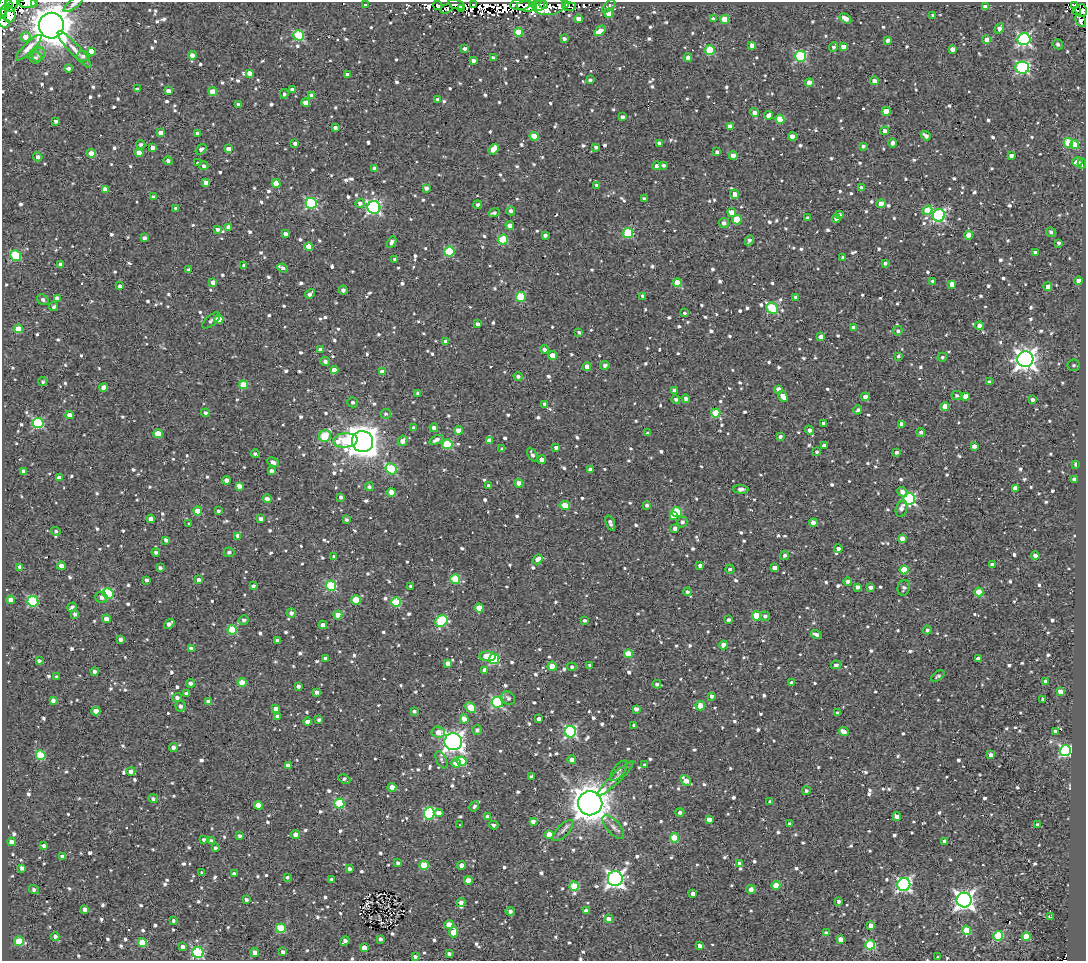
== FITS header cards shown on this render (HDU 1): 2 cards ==
NAXIS1  =                 1084
NAXIS2  =                  959

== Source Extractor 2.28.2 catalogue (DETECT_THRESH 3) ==
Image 1084 x 959 px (HDU 1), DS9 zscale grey, 1 PNG px = 1 image px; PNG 1088 x 963 px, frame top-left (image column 1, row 959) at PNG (2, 2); each listed source drawn as its Kron ellipse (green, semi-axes under 4 px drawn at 4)
Background 2.91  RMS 4.9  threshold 14.6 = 3 sigma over >= 5 px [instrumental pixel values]
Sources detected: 1287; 4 with non-positive FLUX_AUTO (blend fragments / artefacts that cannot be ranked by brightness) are neither listed nor drawn; of the other 1283, the 500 brightest by FLUX_AUTO listed and drawn (783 fainter detections omitted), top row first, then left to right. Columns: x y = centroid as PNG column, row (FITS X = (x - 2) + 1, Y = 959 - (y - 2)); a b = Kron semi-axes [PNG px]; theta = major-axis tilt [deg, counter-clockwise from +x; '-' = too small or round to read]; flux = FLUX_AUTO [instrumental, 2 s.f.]
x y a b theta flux
34 2 2 2 - 1200
9 3 3 2 - 6300
28 3 8 5 -3 9000
13 4 8 3 65 1600
73 4 11 4 37 910
366 4 4 3 - 1500
456 4 8 4 -21 9100
474 4 3 3 - 3800
438 5 5 4 - 800
520 5 10 5 5 1000
538 5 7 6 - 250000
544 5 4 3 - 63000
565 5 3 3 - 3200
1075 5 4 3 - 2500
527 6 10 5 -3 10000
550 6 16 9 7 13000
609 6 8 4 44 1100
985 6 4 4 - 2400
3 7 9 3 88 22000
569 7 6 3 5 870
446 9 6 3 21 930
462 9 4 3 - 3200
1081 10 6 5 - 5800
1076 11 4 3 - 1700
8 13 9 7 -67 15000
609 13 4 4 - 6200
3 14 4 4 - 10000
933 15 3 3 - 1100
845 18 6 4 -32 2600
578 19 4 4 - 2700
713 19 4 4 - 1200
725 19 4 4 - 7600
1081 20 7 5 -59 5000
4 23 6 4 -18 35000
51 26 13 12 - 860000
999 28 5 4 - 2700
600 31 6 4 32 4800
518 32 4 4 - 10000
298 35 5 5 - 26000
26 37 5 5 - 2900
564 39 3 3 - 970
1024 39 6 6 - 64000
888 40 4 3 - 940
987 40 4 4 - 4200
1058 44 5 5 - 900
752 45 4 4 - 2700
834 47 5 3 - 910
844 47 4 4 - 3100
29 48 17 5 45 1900
465 48 4 3 - 1000
75 49 24 5 -47 2700
953 49 4 4 - 2400
710 50 5 5 - 16000
91 51 4 4 - 3400
38 54 7 6 - 1100
192 55 4 4 - 1800
83 56 6 5 - 890
801 56 5 5 - 32000
493 57 4 3 - 870
688 57 4 4 - 1500
36 58 6 6 - 800
473 61 4 3 - 1400
68 68 4 4 - 1100
1022 68 7 6 - 50000
249 73 4 4 - 2500
347 74 4 3 - 840
590 80 4 3 - 890
874 81 4 4 - 2400
809 82 4 4 - 3700
137 89 3 3 - 900
292 89 4 3 - 1200
168 91 4 4 - 2700
213 92 4 4 - 5800
284 94 5 4 - 810
312 96 4 4 - 3400
438 100 4 3 - 1200
306 103 4 4 - 2500
238 104 3 3 - 1100
886 111 4 4 - 4600
754 113 5 4 - 1800
768 115 4 4 - 2200
622 117 4 4 - 1200
780 119 4 4 - 7600
56 121 4 3 - 980
730 126 4 4 - 2800
335 128 4 3 - 980
885 131 4 4 - 2100
161 133 4 4 - 2100
197 133 3 3 - 930
534 136 4 4 - 7000
792 136 4 4 - 4200
926 136 5 3 - 1800
295 143 3 3 - 1500
659 143 4 4 - 1200
893 143 5 3 - 1200
1068 143 5 5 - 13000
141 145 5 4 - 850
1075 145 4 4 - 7000
863 146 4 3 - 900
596 147 4 3 - 850
152 148 4 4 - 1800
201 149 6 4 36 1000
229 149 4 4 - 3500
493 149 5 4 - 6200
717 152 4 3 - 970
91 153 4 4 - 4000
139 153 4 4 - 3300
1011 155 4 3 - 1400
733 156 4 4 - 3100
38 157 4 4 - 1300
168 161 4 4 - 1100
1077 162 5 4 - 2700
197 163 3 3 - 2300
1082 163 5 3 - 1800
663 165 4 4 - 890
204 166 4 4 - 1200
657 166 4 4 - 1200
375 168 4 4 - 1300
206 182 4 4 - 1800
276 183 4 4 - 5300
597 185 4 4 - 1000
426 188 4 3 - 1400
862 188 4 4 - 2600
105 190 4 3 - 5500
735 194 4 4 - 3100
154 197 4 3 - 1200
644 199 4 4 - 1200
311 203 5 5 - 36000
360 203 4 4 - 1500
881 204 5 4 - 3700
478 205 4 4 - 930
374 207 6 6 - 71000
176 208 4 3 - 940
927 210 5 4 - 8200
511 211 4 4 - 1200
732 212 4 4 - 3800
494 213 6 4 13 970
839 215 4 3 - 900
939 215 6 6 - 47000
808 218 4 3 - 1000
836 218 4 4 - 1800
737 220 4 4 - 9500
724 223 5 5 - 1200
510 225 4 4 - 2200
229 227 4 4 - 1800
217 229 4 3 - 1200
1051 232 5 4 - 960
628 233 5 5 - 20000
285 234 4 4 - 1500
545 235 4 3 - 1100
969 235 4 4 - 4500
144 238 4 4 - 1100
503 240 5 5 - 13000
749 240 5 3 - 1000
392 242 6 4 65 1300
1059 243 3 3 - 930
309 247 4 4 - 4300
449 251 5 5 - 20000
1035 252 4 4 - 1800
16 256 5 5 - 21000
843 257 3 3 - 860
395 259 3 3 - 840
885 263 4 3 - 870
60 265 4 4 - 2200
244 266 3 3 - 1000
283 268 5 4 - 880
189 270 4 3 - 1200
933 281 4 3 - 1300
1079 281 4 4 - 2700
213 282 4 4 - 1900
677 283 4 4 - 7200
952 284 4 4 - 3300
120 286 3 3 - 21000
1048 287 4 4 - 3400
343 290 4 4 - 1400
310 294 5 3 - 1300
643 296 4 3 - 1500
521 297 5 5 - 15000
796 297 3 3 - 820
57 298 4 4 - 2400
43 300 6 5 - 1000
54 307 4 4 - 820
772 308 6 5 - 22000
684 313 3 3 - 5500
219 319 4 4 - 6700
211 320 11 5 40 1100
477 324 4 3 - 1200
979 326 4 4 - 2300
853 327 4 3 - 830
18 329 4 4 - 8300
898 331 5 4 - 830
579 332 4 3 - 880
821 337 4 4 - 2300
446 341 4 4 - 1300
544 349 4 3 - 1300
320 350 4 4 - 2400
552 355 4 4 - 4900
898 356 3 3 - 840
942 357 5 4 - 830
1025 359 8 8 - 230000
325 361 5 4 - 1200
605 365 4 4 - 1100
1074 365 6 5 - 900
587 366 4 4 - 2100
334 370 4 4 - 3800
382 372 4 4 - 2700
518 376 4 4 - 980
43 382 4 4 - 880
989 382 4 4 - 800
243 385 4 4 - 10000
104 388 4 4 - 3500
778 389 4 4 - 1600
674 391 4 3 - 1400
418 393 4 3 - 960
783 396 6 4 -54 3000
957 396 5 4 - 930
965 396 4 4 - 2400
865 397 4 4 - 2000
676 399 4 4 - 1000
686 399 4 4 - 1200
1033 400 3 3 - 990
353 402 5 5 - 810
545 404 4 3 - 930
945 406 4 4 - 4500
858 410 5 3 - 1000
205 413 4 4 - 930
716 413 4 4 - 12000
386 414 5 5 - 890
70 415 4 4 - 3500
38 423 5 5 - 30000
823 423 3 3 - 1000
901 424 4 4 - 2300
413 428 4 3 - 910
434 428 4 4 - 1700
459 430 4 4 - 3200
809 430 4 4 - 1400
921 432 4 4 - 940
648 433 4 3 - 820
158 434 4 4 - 8200
325 436 6 5 - 17000
780 436 4 3 - 950
345 440 12 7 7 14000
436 440 7 4 24 1600
403 441 5 4 - 2200
489 441 4 4 - 1900
362 442 11 10 - 620000
447 444 5 5 - 19000
824 446 4 4 - 2400
974 446 4 3 - 1700
556 448 4 3 - 1400
502 449 4 3 - 1100
816 452 3 3 - 880
896 452 4 4 - 900
255 454 4 4 - 830
532 455 7 4 -64 1100
542 460 4 4 - 2300
273 462 6 4 -25 1600
1076 464 4 3 - 1000
391 469 6 5 - 23000
590 470 4 4 - 1500
24 471 4 3 - 1500
271 471 4 4 - 1400
59 478 4 4 - 1800
1074 479 4 3 - 1000
226 480 4 4 - 2000
519 483 4 4 - 2400
239 486 4 4 - 3100
489 486 4 4 - 1300
369 487 4 4 - 950
1015 488 4 4 - 1800
741 489 8 4 -3 1800
391 492 4 4 - 5500
902 492 5 4 - 1700
341 497 4 3 - 910
267 499 4 4 - 1700
909 499 6 5 - 53000
565 505 5 4 - 5800
647 505 4 4 - 830
901 509 8 5 76 1700
198 511 4 4 - 5600
218 511 3 3 - 800
677 512 5 5 - 19000
674 516 4 4 - 4500
151 519 4 4 - 2100
261 519 4 3 - 1500
347 520 3 3 - 790
682 522 5 5 - 1200
188 523 3 3 - 2500
610 523 8 4 -70 1300
813 523 4 4 - 3300
675 528 4 4 - 1700
56 531 5 4 - 820
238 536 4 4 - 3200
902 538 4 4 - 1900
166 540 4 3 - 1200
838 549 4 4 - 1600
156 552 4 4 - 970
229 552 5 4 - 900
784 555 4 4 - 1100
1035 556 4 4 - 2500
334 557 4 3 - 1000
538 559 5 4 - 2600
992 564 4 3 - 1100
61 566 4 4 - 3400
700 566 4 3 - 1200
20 567 4 4 - 2000
160 568 4 3 - 970
774 568 4 4 - 2300
730 569 5 4 - 840
904 570 4 4 - 10000
455 579 5 4 - 13000
147 580 3 3 - 860
198 580 4 3 - 1700
848 581 4 4 - 1000
253 586 4 3 - 1000
331 586 5 5 - 24000
411 586 4 3 - 830
857 587 4 4 - 1400
871 587 4 3 - 1500
904 588 8 6 72 940
687 592 4 4 - 880
979 592 4 4 - 8300
108 594 6 5 - 26000
101 597 6 5 - 1400
11 600 4 4 - 2900
356 600 4 4 - 11000
33 601 5 5 - 26000
396 602 5 4 - 15000
72 607 5 3 - 920
479 608 4 4 - 6500
291 613 5 4 - 1400
75 614 4 4 - 1100
338 615 4 4 - 5000
756 616 4 4 - 11000
765 616 5 4 - 890
106 619 4 4 - 3200
244 620 5 4 - 840
729 620 3 3 - 1000
441 621 6 5 - 24000
584 621 3 3 - 880
169 624 6 4 40 2000
323 625 4 4 - 2100
232 630 5 4 - 13000
927 630 4 4 - 900
816 634 5 3 - 1100
121 639 4 3 - 1300
277 640 4 3 - 1300
723 645 4 4 - 4100
191 648 4 3 - 1500
628 654 4 4 - 8600
488 656 8 4 -3 6300
326 659 4 4 - 1900
494 659 5 5 - 23000
978 659 4 4 - 2600
39 661 4 3 - 910
448 663 4 4 - 2100
590 665 4 3 - 800
836 665 5 3 - 1400
552 666 4 4 - 7100
572 667 5 4 - 830
484 670 4 4 - 1900
95 672 4 4 - 1200
938 676 7 4 36 890
57 677 3 3 - 790
1046 681 4 4 - 1400
242 682 4 4 - 6300
190 683 4 4 - 1500
791 683 4 3 - 1000
657 684 4 4 - 880
298 686 4 3 - 1000
317 692 4 4 - 1300
1060 692 4 4 - 2600
187 693 4 3 - 1400
712 696 4 3 - 1200
177 698 5 4 - 1300
508 698 7 6 - 1100
1043 699 4 3 - 970
53 700 4 4 - 1400
208 701 4 4 - 1800
497 702 6 5 - 40000
181 706 5 5 - 1500
700 706 5 4 - 3800
471 707 6 4 -43 9500
275 709 4 4 - 2100
636 709 4 4 - 1600
96 711 4 4 - 4000
414 711 3 3 - 870
838 713 4 3 - 830
278 716 4 4 - 1600
464 719 4 4 - 3900
539 719 4 4 - 1600
319 720 3 3 - 950
308 722 4 4 - 2600
634 725 4 3 - 1300
477 730 5 5 - 1100
844 731 5 4 - 2900
1055 731 4 3 - 790
438 732 7 5 -5 3100
570 732 6 5 - 49000
453 742 9 8 - 180000
173 747 4 4 - 1500
1065 751 5 5 - 50000
41 755 5 4 - 13000
991 755 4 3 - 2100
441 760 9 5 -63 830
572 760 4 4 - 2100
461 761 5 4 - 13000
456 763 5 4 - 6500
288 765 4 4 - 1900
645 765 4 3 - 800
131 771 4 4 - 1700
619 771 12 5 53 1000
531 777 4 3 - 880
344 779 6 4 -25 820
615 779 24 5 43 2100
686 780 6 4 -44 5000
392 787 4 4 - 2800
806 791 4 4 - 830
153 799 5 4 - 990
770 802 4 4 - 1200
339 803 5 5 - 20000
590 803 12 12 - 730000
258 805 4 4 - 5200
474 806 5 4 - 830
680 812 4 4 - 990
429 813 6 5 - 30000
439 813 5 4 - 2300
897 816 4 4 - 2600
487 817 4 4 - 1400
709 819 4 4 - 2400
533 821 4 4 - 1600
790 824 4 4 - 1500
459 825 3 2 - 1200
494 825 4 3 - 1100
1037 825 3 3 - 1000
613 827 14 6 -49 1800
563 830 13 6 47 1300
295 835 4 4 - 2400
549 835 4 4 - 5200
240 836 4 3 - 910
674 838 4 4 - 12000
204 839 3 3 - 790
211 840 4 3 - 900
944 841 4 3 - 820
12 842 4 4 - 2900
44 846 4 4 - 1300
215 848 3 3 - 800
62 856 4 4 - 1000
398 863 4 3 - 940
739 864 4 4 - 1500
424 865 4 4 - 12000
461 865 4 4 - 2700
22 868 4 3 - 1000
350 869 4 4 - 1200
202 873 3 3 - 810
234 874 4 4 - 1400
287 877 4 4 - 870
332 879 4 3 - 880
615 879 7 7 - 130000
468 880 4 4 - 3400
904 884 6 6 - 81000
776 885 4 4 - 6300
574 886 4 4 - 12000
34 889 5 4 - 850
751 889 5 4 - 2000
693 893 4 4 - 2000
246 900 4 3 - 980
964 900 7 7 - 180000
838 901 4 4 - 900
461 902 4 4 - 1500
85 909 4 4 - 1900
510 911 4 4 - 1000
586 911 4 4 - 1600
1050 917 4 3 - 1800
609 919 4 4 - 2000
173 921 4 3 - 890
449 924 4 4 - 4700
871 926 4 4 - 2600
281 928 5 4 - 15000
966 930 5 4 - 9700
453 932 5 4 - 4900
826 933 4 3 - 1600
55 936 4 4 - 1500
998 936 5 5 - 19000
1026 937 4 4 - 9000
380 939 4 3 - 1100
841 939 4 4 - 2700
19 941 5 4 - 9800
345 941 5 4 - 1400
142 942 4 4 - 7400
870 945 5 4 - 23000
700 946 3 3 - 1400
183 947 4 4 - 1200
364 948 4 4 - 3400
198 952 6 5 - 32000
255 952 4 4 - 2000
283 952 4 4 - 1100
449 954 4 3 - 920
415 957 4 3 - 1400
938 957 3 3 - 1100
At the frame edge (FLAGS 8, measured only in part): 11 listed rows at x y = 34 2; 9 3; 28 3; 13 4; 73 4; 3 7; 1081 10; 3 14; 1081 20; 4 23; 51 26
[783 fainter detections neither listed nor drawn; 4 non-positive-flux detections neither listed nor drawn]